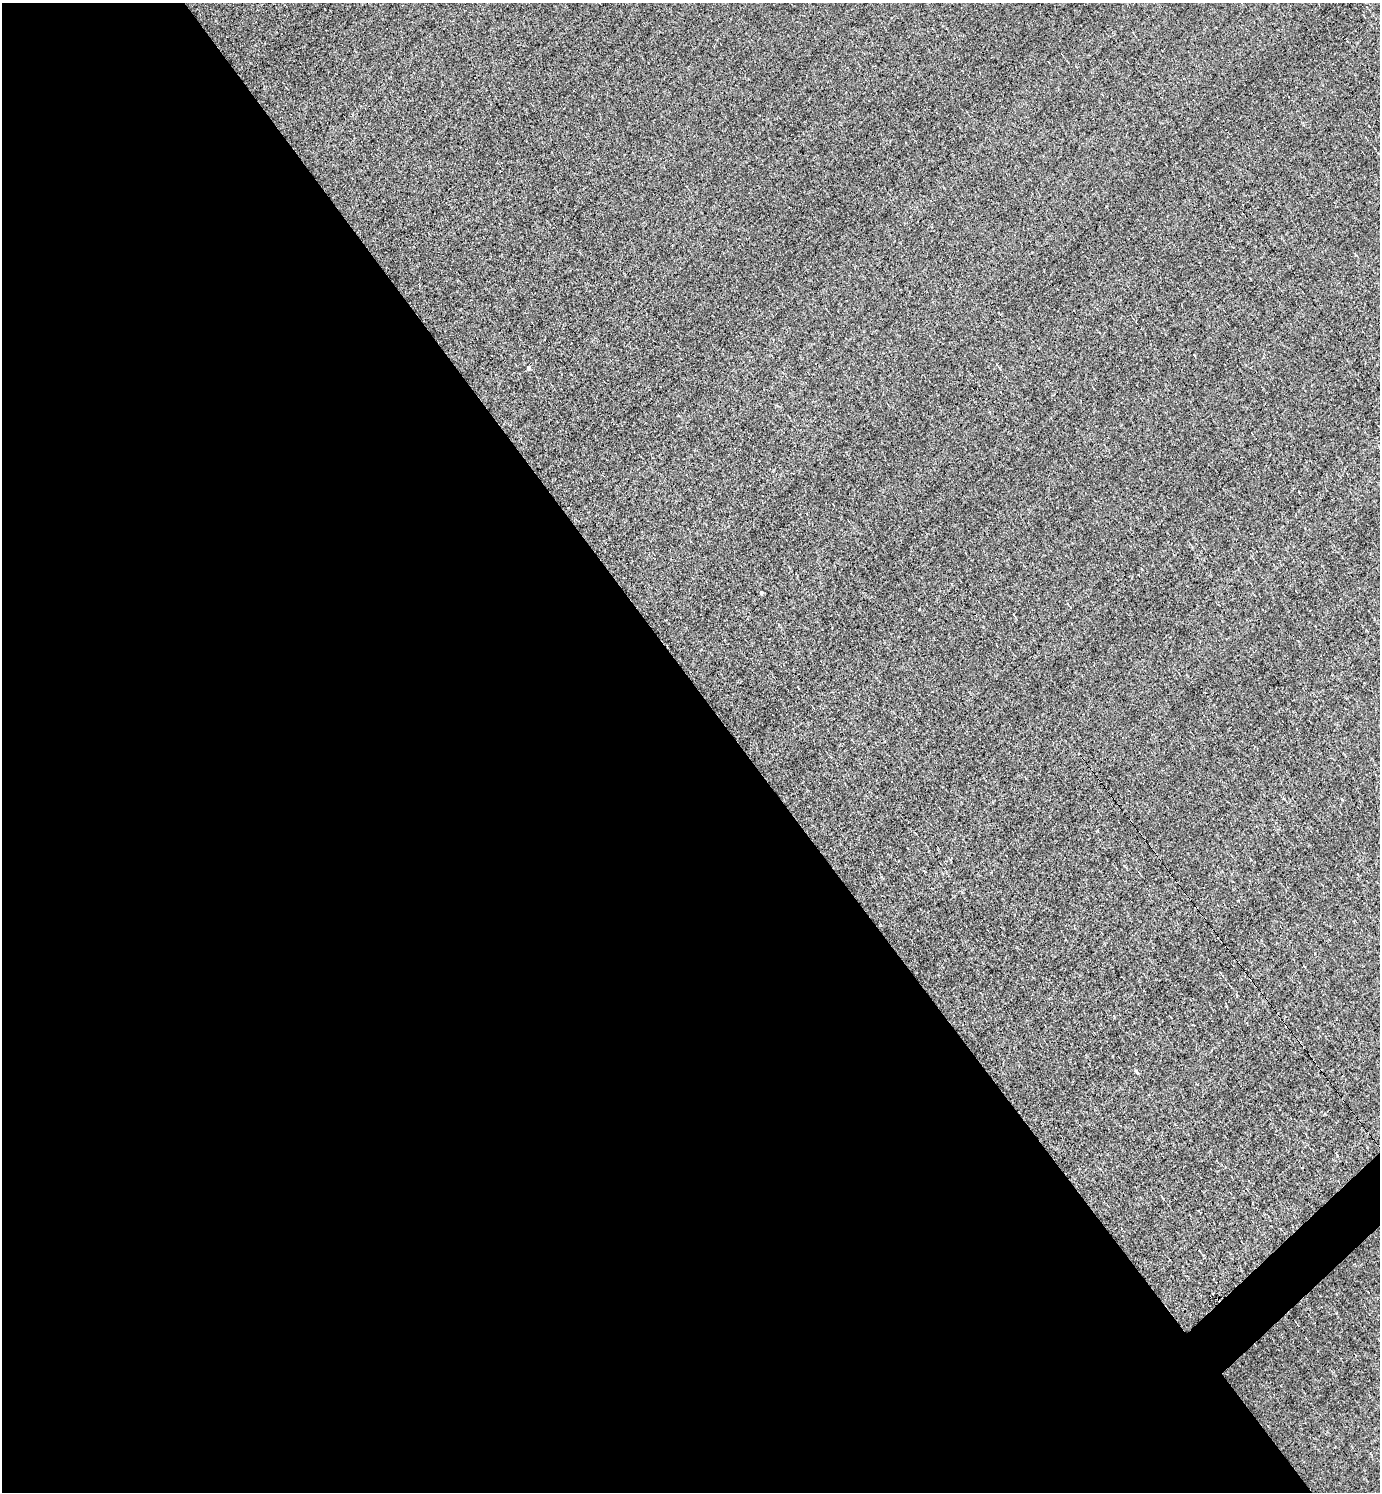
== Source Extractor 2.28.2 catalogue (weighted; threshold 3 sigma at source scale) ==
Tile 9 of 4 x 4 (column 1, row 3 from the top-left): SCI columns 293-1670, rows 1491-2980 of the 5954 x 5959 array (HDU 1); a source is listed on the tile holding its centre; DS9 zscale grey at full resolution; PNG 1382 x 1494 px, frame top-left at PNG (2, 3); no overlay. Shown black and unused: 54% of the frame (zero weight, under 3 of 4 exposures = <1% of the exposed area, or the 3 px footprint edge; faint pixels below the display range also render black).
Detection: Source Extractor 2.28.2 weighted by HDU 2 'WHT'; one run over the whole footprint, this tile lists its part. Background -0.00765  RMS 0.049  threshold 0.22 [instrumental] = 3 sigma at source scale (4.5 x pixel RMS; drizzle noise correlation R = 1.50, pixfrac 1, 0.05/0.05 arcsec/px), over >= 5 px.
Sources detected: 7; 3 cosmic-ray / hot-pixel residue — not listed; the other 4 listed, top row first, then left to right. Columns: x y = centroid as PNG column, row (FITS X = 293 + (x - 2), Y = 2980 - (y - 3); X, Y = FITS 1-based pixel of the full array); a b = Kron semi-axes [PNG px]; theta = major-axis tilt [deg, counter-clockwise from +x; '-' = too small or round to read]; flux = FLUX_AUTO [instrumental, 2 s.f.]
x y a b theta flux
528 368 4 4 - 14
761 592 4 3 - 8.7
1136 1072 6 4 -54 8.3
1162 1197 4 2 - 3.9